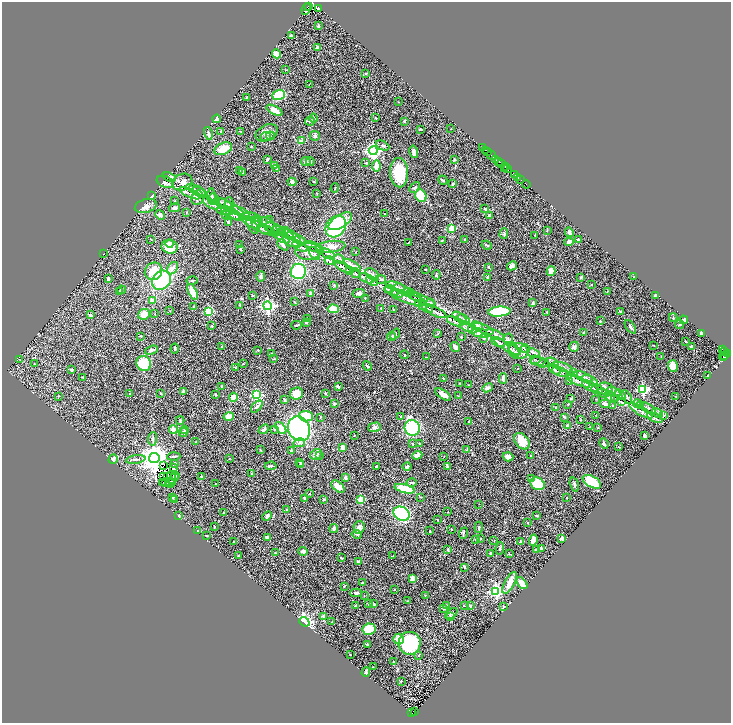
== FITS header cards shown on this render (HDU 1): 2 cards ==
NAXIS1  =                 1457
NAXIS2  =                 1441

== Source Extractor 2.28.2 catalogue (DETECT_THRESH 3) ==
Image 1457 x 1441 px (HDU 1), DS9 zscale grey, zoomed out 1/2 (1 PNG px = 2 x 2 image px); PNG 733 x 725 px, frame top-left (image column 1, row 1441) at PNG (2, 2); each listed source drawn as its Kron ellipse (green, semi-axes under 4 px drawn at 4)
Background 0.584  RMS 0.024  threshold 0.0718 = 3 sigma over >= 5 px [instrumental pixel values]
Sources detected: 523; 37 cannot appear on this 1/2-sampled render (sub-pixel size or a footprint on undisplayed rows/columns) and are neither listed nor drawn; the other 486 listed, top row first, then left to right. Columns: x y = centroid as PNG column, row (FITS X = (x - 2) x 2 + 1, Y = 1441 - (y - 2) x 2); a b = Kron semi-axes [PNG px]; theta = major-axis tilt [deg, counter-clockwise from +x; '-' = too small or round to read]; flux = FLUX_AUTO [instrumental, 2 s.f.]
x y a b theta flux
309 6 4 2 - 130
306 9 6 2 65 150
318 9 4 3 - 140
318 26 3 3 - 4.5
291 35 4 2 - 4.2
317 47 3 2 - 5.3
277 54 5 3 - 52
286 70 3 2 - 1.7
366 74 4 3 - 3.9
309 84 2 2 - 1.6
278 95 6 5 - 130
246 98 3 2 - 1.7
398 102 2 2 - 1.9
275 110 9 4 -28 33
313 118 4 3 - 4.7
376 118 3 2 - 1.9
217 119 4 3 - 16
310 121 5 3 - 10
404 121 3 2 - 5.3
421 129 3 2 - 4.5
451 129 2 1 - 1.1
221 131 3 2 - 3.5
241 132 4 2 - 2.2
208 133 6 3 -76 14
267 133 11 8 27 27
270 136 4 3 - 4.6
315 136 5 4 - 7.8
266 137 5 4 - 9.3
301 141 3 3 - 27
383 146 7 3 -26 8.6
251 147 3 2 - 2
482 147 3 2 - 25
223 149 9 6 22 61
486 150 2 2 - 140
373 151 4 4 - 1400
414 152 6 3 -75 20
487 152 2 2 - 160
491 155 5 2 - 320
267 159 3 2 - 5.5
454 160 3 2 - 4
495 160 3 1 - 74
306 161 4 3 - 12
310 161 4 3 - 5.1
498 162 2 2 - 93
366 163 3 3 - 3.9
502 163 3 1 - 140
275 166 3 2 - 5.8
376 166 5 4 - 39
505 167 3 2 - 120
276 168 4 2 - 6.1
505 169 3 2 - 28
507 169 2 1 - 9
240 171 3 2 - 6
242 173 3 3 - 3.3
399 173 15 9 -86 130
515 175 2 1 - 160
169 177 7 4 -21 13
518 177 2 2 - 110
443 180 5 3 - 4.3
521 180 2 1 - 86
165 182 9 5 -22 13
183 182 10 8 25 34
292 182 4 3 - 11
314 182 3 2 - 2.6
453 184 3 2 - 4.9
526 184 4 1 - 13
415 187 6 3 47 6.6
335 188 5 2 - 2.7
196 190 10 4 -23 15
200 192 7 4 -30 11
190 193 12 3 -23 15
317 193 3 2 - 2.4
152 196 3 2 - 18
212 196 8 3 89 7.5
421 196 6 5 - 160
197 198 7 6 - 13
215 199 7 2 -52 6.1
174 201 3 2 - 2.6
211 203 9 3 -30 11
229 203 5 3 - 6.7
224 204 9 3 -30 12
146 206 11 6 16 22
230 207 15 3 -30 19
174 208 5 3 - 14
485 209 4 3 - 6.9
226 211 9 4 -3 12
186 212 4 2 - 2.2
240 212 9 3 -25 12
231 213 11 4 -28 16
226 214 3 2 - 3.9
385 214 2 2 - 2.5
160 215 5 4 - 18
236 215 9 3 -22 12
489 215 3 3 - 3.9
252 217 8 3 -14 11
258 220 6 3 -52 8.3
269 220 4 3 - 5.4
340 221 13 6 33 85
229 222 4 3 - 8.9
256 223 5 4 - 9.7
252 225 9 4 -61 12
270 226 11 5 -49 24
260 227 19 4 -26 35
336 227 12 9 51 360
274 228 10 4 -20 16
452 229 3 3 - 170
265 230 6 4 -5 12
286 230 4 3 - 6.2
547 230 4 2 - 2.2
279 231 7 3 -34 8.3
569 232 5 3 - 15
287 234 8 3 -35 8.7
504 234 5 3 - 5.5
535 235 2 2 - 4.3
294 237 8 2 -44 7.2
283 238 8 2 -26 11
151 239 2 1 - 2.2
465 239 2 2 - 3.9
578 239 2 2 - 12
300 240 6 2 -23 6
442 240 3 2 - 2.4
291 242 9 3 -21 11
569 242 5 4 - 27
170 243 4 3 - 16
408 243 4 1 - 4
240 244 3 2 - 1.6
283 245 6 3 -45 15
487 245 5 2 - 4.9
300 246 8 3 -25 12
170 247 8 7 - 85
313 247 11 3 -22 16
331 247 15 6 6 39
240 249 3 3 - 3.4
308 251 13 8 2 38
355 252 2 2 - 1.7
314 253 7 4 -56 12
104 254 2 1 - 6.2
328 254 8 4 -29 10
339 259 5 3 - 7.7
329 261 5 2 - 4.2
352 265 10 3 -29 11
512 266 5 3 - 32
343 267 9 3 -30 11
488 267 3 2 - 3.4
173 268 7 4 57 18
425 269 2 2 - 3.6
153 271 9 8 - 57
298 271 8 7 - 260
349 271 3 2 - 2.8
551 271 5 4 - 42
355 273 6 1 -41 4.1
372 275 8 5 -42 13
436 275 4 3 - 5.8
261 276 5 3 - 7.2
488 277 4 3 - 9
581 277 3 3 - 6.3
634 277 3 2 - 4.2
366 278 8 3 -25 10
108 279 3 2 - 8.2
381 279 5 2 - 4.9
161 280 10 8 48 310
192 280 5 2 - 3.8
372 281 6 3 -22 7.6
591 284 2 2 - 2.2
334 285 4 4 - 5.8
395 286 10 3 -14 11
389 289 4 4 - 5.4
402 289 8 2 -30 8.6
122 290 4 3 - 4.9
120 291 4 3 - 4.2
392 291 7 3 -28 8.6
607 291 3 2 - 2.2
193 292 8 4 -67 83
408 292 6 4 -5 9.8
311 293 3 3 - 9
359 294 6 4 8 10
397 294 5 3 - 5.8
414 295 7 3 -33 8.6
656 295 3 3 - 11
253 296 3 2 - 2.5
365 298 2 2 - 2.6
408 298 19 5 -17 32
421 299 15 3 -22 20
152 301 4 4 - 37
295 302 3 2 - 2.4
430 303 4 3 - 4.8
533 303 3 2 - 6.2
419 304 4 3 - 5.7
240 305 4 3 - 4.6
194 306 3 2 - 2.9
268 306 4 4 - 1000
423 306 4 3 - 5.3
381 308 3 2 - 2.2
427 308 6 2 -33 6
333 309 5 3 - 110
393 310 3 2 - 2.3
170 311 2 1 - 1.4
209 311 4 3 - 260
436 312 11 3 -24 12
499 312 11 5 4 210
547 312 2 2 - 2.3
621 312 3 3 - 9.1
144 314 6 5 - 40
154 314 3 2 - 2.1
90 315 3 3 - 9
460 317 8 2 -34 7.6
673 317 4 3 - 3.5
307 319 2 2 - 2
464 319 6 3 -39 7.5
684 320 4 3 - 24
455 321 8 2 -21 8.8
600 321 4 3 - 4.2
306 322 4 3 - 4.4
679 324 4 3 - 5.1
296 325 5 3 - 6.2
212 326 4 3 - 4.7
477 326 6 2 -25 5.8
466 327 7 3 -31 9.5
630 327 8 3 -55 10
472 329 4 3 - 5.1
483 329 11 2 -23 9.4
584 332 3 2 - 6.1
480 333 8 4 -11 11
701 333 3 2 - 13
395 334 6 3 53 7.1
437 334 3 2 - 2
495 334 9 3 -23 12
141 336 2 2 - 4.1
392 336 5 3 - 6.5
461 337 2 2 - 8.2
483 338 3 3 - 3.5
508 340 6 2 -87 2.8
686 341 2 1 - 2.6
498 342 7 4 -22 11
653 345 3 2 - 1.9
692 346 3 2 - 3.5
222 347 3 2 - 3.1
455 347 5 3 - 23
507 347 15 3 -29 21
574 347 5 5 - 12
175 349 5 4 - 7
514 349 8 3 -57 8.2
525 349 5 4 - 6.6
722 349 2 2 - 50
151 350 7 3 19 13
258 350 3 2 - 1.5
518 351 10 8 -11 29
724 351 2 1 - 0.93
271 353 3 2 - 2.1
533 353 7 3 -25 7.7
728 354 3 2 - 120
404 355 4 2 - 2.4
725 355 2 2 - 51
426 357 3 1 - 1.7
661 357 3 2 - 2.6
723 357 4 4 - 200
19 359 4 1 - 2
273 359 3 2 - 2.3
535 360 5 2 - 4.3
538 361 7 2 -1 7.5
553 362 6 3 -34 6.7
34 363 2 2 - 2.6
144 363 8 7 - 170
543 363 5 3 - 6.5
243 364 3 2 - 2.3
367 366 5 3 - 7.1
673 366 6 5 - 63
236 367 3 2 - 1.9
563 367 10 3 -20 10
72 369 4 3 - 5.9
517 369 2 1 - 1
555 370 7 4 -35 8.9
560 372 9 4 -19 12
573 373 3 3 - 3.9
708 375 2 2 - 2.9
82 377 2 2 - 2.2
583 377 10 4 -20 16
443 378 3 2 - 2.1
503 379 5 4 - 12
590 380 8 3 -24 10
569 381 3 3 - 3.7
578 381 13 4 -26 20
460 383 2 2 - 1.6
469 385 3 2 - 2.3
222 386 3 3 - 8.5
590 386 9 3 -32 13
338 387 3 2 - 8
487 388 5 4 - 12
605 388 8 6 -7 18
597 389 6 3 -20 7.2
643 389 3 3 - 440
184 391 2 2 - 27
614 392 7 3 -26 7.8
129 393 3 3 - 3.2
161 393 3 2 - 2.9
325 393 3 2 - 2.7
603 393 6 3 -20 8.9
215 394 3 2 - 4
296 394 6 6 - 82
443 394 9 4 -33 26
256 395 4 3 - 420
620 395 6 3 -37 8.2
58 396 3 2 - 2.1
458 396 3 2 - 2.3
610 396 6 3 -54 7.3
233 397 4 4 - 33
627 397 7 3 -58 9.1
676 397 3 2 - 2.7
571 398 4 2 - 4.8
614 398 3 2 - 4
596 399 3 2 - 1.4
284 400 3 3 - 4.9
621 402 4 3 - 4.2
334 404 2 2 - 9.4
605 404 5 3 - 17
637 404 4 4 - 5.8
568 405 3 2 - 1.8
641 405 3 2 - 2
613 406 3 2 - 2.4
257 407 7 4 48 11
555 407 3 3 - 5.4
648 408 9 3 -30 9.7
641 411 13 3 -30 18
657 413 6 2 -25 5.8
596 415 2 2 - 2.5
663 415 4 2 - 2.2
229 416 5 4 - 33
306 416 7 5 -5 120
320 417 3 3 - 2.8
401 417 3 2 - 2.6
564 417 4 2 - 5.7
655 418 8 2 -26 8.1
180 420 4 2 - 4.1
580 420 3 2 - 1.6
469 422 2 1 - 2.4
568 426 3 2 - 17
374 427 6 4 17 13
590 427 3 2 - 1.8
281 428 7 4 -50 58
412 428 8 7 - 400
598 428 3 2 - 2.3
264 429 5 3 - 6.7
299 429 13 10 -65 600
173 430 4 3 - 30
184 430 4 3 - 6.4
275 430 3 2 - 2.9
183 432 5 3 - 6.7
354 435 2 1 - 1.8
645 436 3 3 - 17
152 439 6 2 85 5.4
522 441 9 6 -49 64
196 442 4 2 - 4.9
299 443 6 4 11 10
413 444 2 2 - 2.8
419 444 2 2 - 2.4
604 444 5 2 - 6.2
343 447 3 3 - 25
619 447 3 2 - 2
260 450 3 2 - 3.3
467 450 3 3 - 7.4
291 451 4 3 - 5.4
316 454 6 5 - 23
320 455 3 3 - 3.4
417 455 5 3 - 23
530 455 2 2 - 2.1
174 456 6 3 4 5.6
444 456 2 1 - 1.4
508 457 5 4 - 25
154 458 5 5 - 6100
229 458 3 2 - 1.6
113 459 5 3 - 13
136 459 10 3 9 9.4
175 463 4 3 - 5.9
300 463 3 2 - 3
164 465 3 1 - 2.6
301 465 3 2 - 3.4
271 466 6 2 5 5.5
173 467 2 1 - 200
376 467 4 2 - 5.5
407 467 4 3 - 6.9
447 467 4 2 - 11
251 473 3 3 - 3.2
172 476 4 3 - 1.6
176 476 2 1 - 1.8
201 476 2 2 - 3.3
164 477 2 1 - 1.6
168 477 4 2 - 0.25
345 478 3 2 - 18
173 479 6 2 40 0.33
532 479 4 3 - 11
172 482 2 1 - 2.2
592 482 10 5 -29 110
163 483 2 1 - 3.5
165 483 3 2 - 4.5
170 483 2 1 - 1
412 483 5 2 - 6
215 484 2 2 - 1.6
538 484 7 6 - 200
574 485 7 3 -76 8.3
338 487 8 4 -40 34
405 489 10 3 -15 150
309 494 3 2 - 2.3
420 497 3 2 - 3
173 498 3 3 - 4.8
305 498 3 3 - 3.8
567 498 2 2 - 1.8
324 499 4 3 - 5.5
361 499 3 3 - 130
174 500 3 2 - 3.5
479 504 2 1 - 1.4
286 509 4 2 - 2.5
448 512 2 2 - 2
224 513 2 2 - 3.5
402 514 8 6 -28 400
178 516 4 3 - 3.8
267 516 5 4 - 13
536 516 3 2 - 4.5
437 520 4 1 - 1.8
528 522 2 2 - 2.8
214 527 2 2 - 3.8
359 527 6 5 - 14
479 527 5 3 - 6.7
334 528 4 3 - 10
451 529 3 2 - 2
198 530 2 2 - 1.6
430 531 2 2 - 2.9
463 533 5 3 - 7
357 534 5 2 - 3.7
206 536 4 2 - 2.8
268 538 4 3 - 16
562 538 3 3 - 15
476 539 4 2 - 6.3
480 539 3 3 - 3.3
533 540 6 3 74 27
494 541 2 2 - 1.4
521 541 4 4 - 5.1
234 542 2 1 - 1.9
500 548 6 3 82 6.7
541 548 3 2 - 9
448 550 3 2 - 5.7
536 550 4 2 - 9.9
303 551 5 4 - 13
275 553 3 2 - 1.6
491 553 3 2 - 5.2
509 554 3 2 - 2.7
238 556 2 2 - 4
393 556 2 1 - 1
341 558 3 2 - 4.5
359 562 4 3 - 4.9
464 568 3 3 - 3
412 578 4 3 - 23
362 583 3 2 - 6.3
509 583 12 5 62 46
522 583 7 4 -50 45
344 586 2 2 - 1.7
394 590 3 2 - 2.6
496 591 4 4 - 730
356 593 6 3 2 9.9
425 595 2 2 - 2.1
364 596 3 2 - 2.4
407 601 2 2 - 1.8
369 604 4 3 - 4.8
374 604 3 3 - 8.6
447 605 3 2 - 3.6
464 605 3 2 - 2.3
470 605 3 2 - 7.2
356 606 3 3 - 12
504 606 3 3 - 4
443 609 3 3 - 4
451 613 7 3 39 7.6
324 616 2 2 - 33
450 617 4 3 - 4.5
304 622 5 4 - 670
332 622 3 2 - 2.2
369 629 6 6 - 110
398 639 5 5 - 43
410 643 11 11 - 330
367 644 4 3 - 3.9
350 655 2 1 - 1.5
419 655 2 2 - 3.5
394 662 2 2 - 2.3
373 667 2 1 - 1.4
366 672 4 3 - 10
401 681 2 2 - 3
415 712 3 1 - 5.2
412 713 2 2 - 17
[37 sub-pixel or undisplayed-footprint detections neither listed nor drawn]